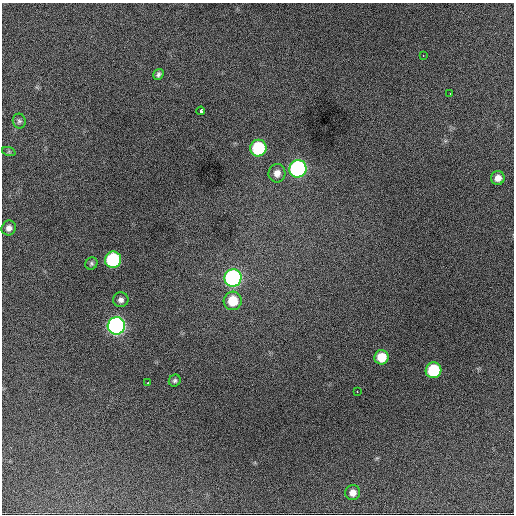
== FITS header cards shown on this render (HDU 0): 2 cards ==
NAXIS1  =                  512 / Axis length
NAXIS2  =                  512 / Axis length

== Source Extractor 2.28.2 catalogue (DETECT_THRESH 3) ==
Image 512 x 512 px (HDU 0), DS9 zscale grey, 1 PNG px = 1 image px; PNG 516 x 516 px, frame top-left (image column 1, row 512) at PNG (2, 3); each listed source drawn as its Kron ellipse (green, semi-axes under 4 px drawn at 4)
Background 1320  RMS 35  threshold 106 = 3 sigma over >= 5 px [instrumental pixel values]
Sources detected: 23; all 23 listed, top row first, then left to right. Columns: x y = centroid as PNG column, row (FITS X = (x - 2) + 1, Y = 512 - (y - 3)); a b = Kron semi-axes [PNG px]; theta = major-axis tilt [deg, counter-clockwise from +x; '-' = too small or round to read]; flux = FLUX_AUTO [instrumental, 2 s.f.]
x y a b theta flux
423 55 3 2 - 4700
158 74 6 5 - 5500
450 94 3 2 - 3800
201 111 4 3 - 48000
19 121 7 6 - 5400
258 148 8 8 - 190000
9 152 7 4 -18 2800
298 169 9 8 - 550000
277 173 9 8 - 18000
498 178 7 6 - 17000
9 228 7 7 - 13000
113 260 8 8 - 260000
91 264 6 5 - 4700
233 278 9 8 - 590000
121 300 7 7 - 9200
233 301 9 9 - 61000
116 326 9 8 - 930000
382 357 7 7 - 53000
433 370 8 7 - 160000
175 381 6 5 - 5100
148 383 4 3 - 14000
357 391 3 2 - 3900
353 493 7 7 - 18000